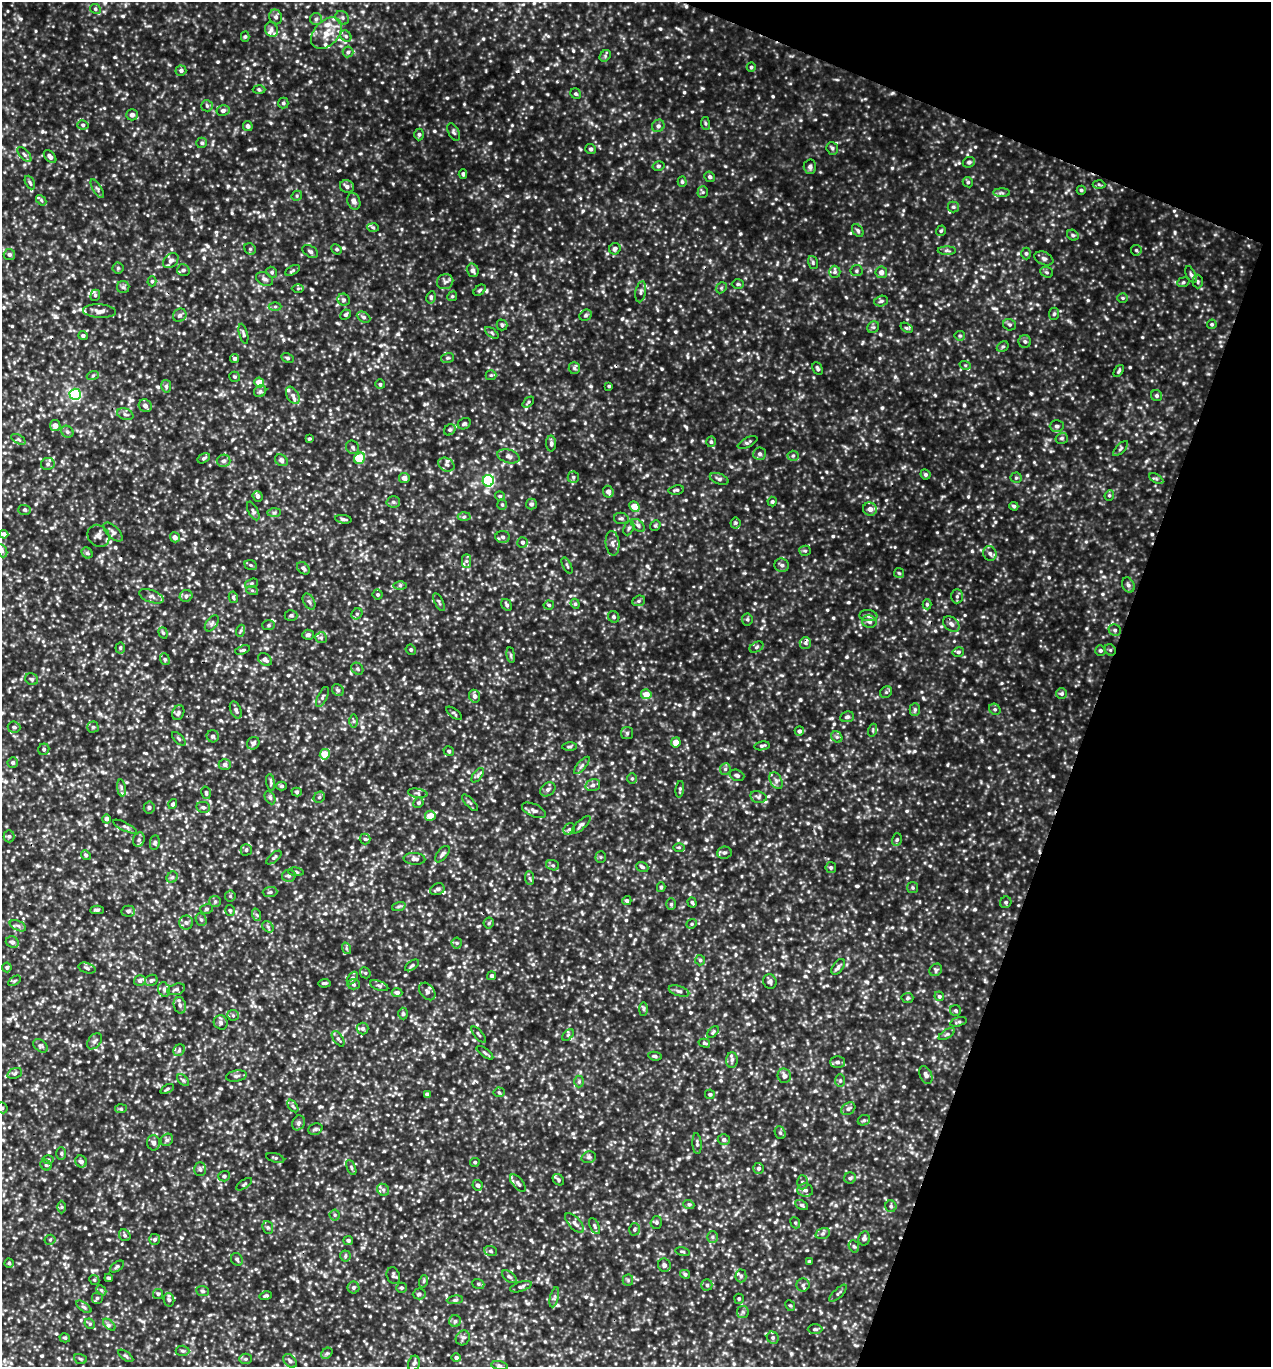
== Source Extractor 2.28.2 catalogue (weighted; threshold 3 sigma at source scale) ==
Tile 8 of 4 x 4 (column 4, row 2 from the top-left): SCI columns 4103-5371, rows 2762-4126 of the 5508 x 5497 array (HDU 1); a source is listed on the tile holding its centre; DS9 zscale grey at full resolution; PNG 1273 x 1369 px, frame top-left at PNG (2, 2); each listed source drawn as its Kron ellipse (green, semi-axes under 4 px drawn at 4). Shown black and unused: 18% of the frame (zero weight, under 3 of 5 exposures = <1% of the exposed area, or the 3 px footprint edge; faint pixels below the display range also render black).
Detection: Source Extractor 2.28.2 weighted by HDU 2 'WHT'; one run over the whole footprint, this tile lists its part. Background 0.188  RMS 0.043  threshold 0.193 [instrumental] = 3 sigma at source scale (4.5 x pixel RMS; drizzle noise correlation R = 1.50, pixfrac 1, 0.05/0.05 arcsec/px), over >= 5 px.
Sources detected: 1055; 2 cosmic-ray / hot-pixel residue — neither listed nor drawn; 15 inside a brighter listed object's ellipse — not listed separately; of the other 1038, all 500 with FLUX_AUTO >= 6.55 (the completeness limit of this list) listed and drawn (538 fainter detections not listed), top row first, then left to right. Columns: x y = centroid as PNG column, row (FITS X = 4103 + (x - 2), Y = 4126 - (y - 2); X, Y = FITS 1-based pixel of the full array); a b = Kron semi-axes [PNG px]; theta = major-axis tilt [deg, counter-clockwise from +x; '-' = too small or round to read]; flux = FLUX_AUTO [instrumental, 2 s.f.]
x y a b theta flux
95 9 5 4 - 7.6
276 17 7 6 - 13
342 18 7 6 - 12
316 19 6 6 - 11
271 30 7 6 - 14
327 33 18 12 47 67
346 36 6 5 - 9.3
245 37 5 4 - 6.9
348 52 5 5 - 9.4
605 56 6 5 - 8
751 67 4 4 - 6.9
181 71 5 5 - 11
259 89 6 4 -2 7
576 94 6 5 - 7.5
283 103 5 5 - 7.9
207 106 6 5 - 9.6
223 111 6 5 - 15
132 115 6 5 - 17
705 123 6 4 -83 6.7
83 125 5 4 - 8.5
248 126 5 4 - 12
658 126 6 6 - 13
454 132 9 5 -64 9.6
419 134 6 4 89 8.3
202 143 5 5 - 8.5
832 148 6 5 - 8.5
591 149 5 5 - 10
24 155 9 4 -49 11
50 157 7 5 -49 17
969 162 6 5 - 9.7
658 166 6 4 15 8
810 167 7 6 - 12
463 174 5 4 - 8.6
710 177 5 5 - 9.2
30 182 7 4 -63 8.3
682 182 5 4 - 7.3
968 182 5 4 - 6.8
1099 184 6 4 -3 7.1
347 187 7 6 - 16
97 189 10 4 -59 9.6
1081 190 4 4 - 7.6
703 192 5 5 - 6.8
1002 193 8 4 -1 9.3
297 196 5 5 - 6.7
41 200 6 4 -49 6.9
354 201 8 6 -69 20
953 207 5 5 - 8.2
373 227 6 4 -2 7.4
858 230 7 5 -52 8.6
941 231 5 4 - 7.2
1073 235 6 5 - 8.4
250 249 6 5 - 7.7
337 249 5 4 - 7
615 249 6 5 - 14
1136 250 5 5 - 7.9
310 251 8 5 -33 10
947 251 9 4 0 9.1
1026 253 6 5 - 7.7
9 255 5 5 - 13
1044 258 10 6 -23 13
171 261 9 6 41 14
813 262 7 5 -73 7.6
118 268 5 5 - 6.9
183 270 6 5 - 11
293 270 8 4 29 8.7
473 270 7 6 - 15
857 271 6 5 - 7.4
272 272 6 5 - 8
835 272 6 5 - 10
881 272 6 6 - 24
1047 272 7 5 -21 7.8
1191 274 9 4 -65 10
265 279 9 6 -30 14
152 281 5 4 - 6.9
445 282 8 7 - 15
1183 282 6 4 23 7.4
1198 282 7 5 -88 7.7
738 284 6 5 - 7.3
123 287 6 6 - 9.6
298 288 6 4 1 6.6
721 288 6 4 47 7.2
480 290 7 4 40 7.8
641 292 10 5 79 13
95 295 6 4 69 8.6
452 296 5 4 - 6.7
431 297 6 4 78 8.2
1123 298 5 5 - 6.6
344 300 6 5 - 9.8
881 301 7 5 16 9.4
275 306 6 4 0 7.2
99 311 16 7 -4 25
1054 314 6 5 - 6.9
180 315 7 6 - 14
345 315 6 4 43 7.8
586 315 6 5 - 8.4
364 317 7 5 -27 9.8
1212 324 5 4 - 7
502 325 5 5 - 7.4
1010 325 6 5 - 8.7
873 327 6 5 - 8
907 328 6 4 -32 7.4
492 333 8 4 -37 8
243 334 10 4 -75 8.6
83 336 5 4 - 10
960 336 5 4 - 6.9
1025 341 6 6 - 11
1003 347 6 4 33 7
288 358 6 4 -28 8.1
448 358 6 5 - 7.8
235 359 4 4 - 11
965 365 6 4 -17 6.8
574 368 6 5 - 9.2
818 369 7 4 -65 8.6
1119 371 7 4 55 7.2
93 375 6 4 20 6.9
491 375 5 5 - 6.8
235 377 5 5 - 6.8
259 382 5 4 - 58
380 384 5 5 - 7.6
166 386 6 5 - 9.8
609 386 3 3 - 6.6
260 391 6 5 - 10
75 394 5 5 - 560
293 395 9 6 -60 16
1157 396 6 5 - 9.3
528 402 7 4 40 6.9
145 406 7 6 - 18
125 414 8 5 -18 13
464 424 7 5 26 8.8
55 425 5 5 - 26
1057 426 7 6 - 12
450 430 6 5 - 8.1
67 432 6 5 - 9.9
1062 438 6 5 - 8.8
18 439 8 4 -30 8.2
309 439 4 3 - 6.9
711 442 5 4 - 8.4
747 442 11 5 27 10
551 443 8 5 89 10
353 447 7 6 - 11
1120 449 9 4 46 8.2
760 454 6 6 - 13
508 456 11 6 -17 18
793 456 5 5 - 7.6
204 458 6 4 31 8.4
359 458 6 5 - 150
281 460 7 5 -35 14
224 461 7 6 - 13
48 464 7 6 - 12
446 465 8 6 -28 15
925 474 5 5 - 9
573 477 5 5 - 7.8
404 478 5 5 - 25
1016 478 5 5 - 7.5
719 479 10 5 -19 12
1156 479 7 3 -31 6.6
488 481 5 5 - 600
676 490 8 4 8 8.7
608 492 6 5 - 20
1109 495 5 4 - 6.7
258 496 5 5 - 16
500 496 5 4 - 7.6
393 502 7 5 -2 9.9
772 502 5 4 - 8.1
531 504 5 5 - 11
502 505 5 5 - 7.1
1014 506 4 4 - 8.9
634 507 5 4 - 62
870 509 7 6 - 27
25 510 6 5 - 7.7
253 511 10 5 -63 10
274 513 7 4 1 8.5
464 517 6 4 2 8.2
621 518 7 5 -8 10
343 519 8 4 -8 10
735 523 5 5 - 6.6
638 525 8 5 -43 12
655 525 6 5 - 6.6
629 528 8 5 67 9.4
113 532 12 6 -44 15
4 534 4 4 - 14
98 536 12 10 -49 22
175 537 5 5 - 24
503 537 7 6 - 13
523 542 5 5 - 10
612 543 12 7 -83 19
2 551 7 5 -64 8.4
805 551 5 5 - 6.9
87 553 6 5 - 7.8
990 553 7 6 - 15
466 561 7 4 -90 9.6
251 565 6 5 - 7.6
782 565 7 7 - 14
567 566 9 3 -64 7.5
303 568 7 5 -45 11
899 573 5 5 - 6.6
251 583 7 4 20 7
400 585 6 4 0 7.6
1128 585 8 6 -61 13
252 590 6 4 -19 6.8
378 595 5 5 - 8.3
151 596 13 6 -20 18
186 596 6 6 - 12
957 596 7 6 - 10
233 597 6 4 -80 8.7
309 601 9 5 -61 11
639 601 6 5 - 8
439 602 10 3 -64 6.6
575 604 5 4 - 7.3
927 604 5 4 - 6.8
507 605 6 5 - 9.4
549 605 5 4 - 6.7
357 614 6 5 - 9.3
291 615 6 5 - 9.8
868 616 9 5 -5 19
614 617 6 5 - 7.9
747 619 6 5 - 7.8
869 622 7 6 - 14
212 623 9 5 53 11
951 624 9 6 -43 19
269 625 6 5 - 7.7
1115 630 6 5 - 11
240 631 6 4 70 7.2
163 633 6 4 -70 7.3
308 635 5 5 - 13
321 638 6 5 - 8.2
805 643 6 5 - 11
756 647 7 5 29 8.3
120 648 5 5 - 6.9
242 650 7 3 18 7.4
411 650 5 4 - 6.9
1100 650 5 5 - 8.8
1110 650 6 5 - 7.1
958 652 6 4 14 9.4
511 655 8 4 -82 6.7
165 659 6 4 -68 7
265 660 7 5 -40 18
357 669 6 5 - 8.1
32 679 7 5 -33 9.2
338 690 6 5 - 9.3
886 692 6 5 - 8.2
646 694 5 5 - 47
1062 694 5 5 - 8.9
475 696 6 5 - 16
322 697 11 4 65 11
995 709 6 5 - 8
236 710 9 5 -66 12
915 710 6 5 - 9
178 713 8 5 69 11
454 713 9 4 -37 8
847 717 7 5 9 11
354 721 7 4 -90 7.4
14 727 6 5 - 11
93 727 5 5 - 6.6
873 730 6 4 72 6.7
799 731 4 4 - 12
627 733 6 6 - 8.1
213 736 6 6 - 11
837 737 6 5 - 8.4
179 739 8 4 -46 7.6
676 742 5 5 - 39
253 743 7 6 - 15
762 746 7 4 11 9.5
569 747 7 3 1 7.2
44 749 6 5 - 9.6
449 751 5 4 - 7.7
325 754 5 5 - 78
13 763 5 5 - 8.9
225 764 6 5 - 15
582 765 11 4 49 12
725 769 5 5 - 8.3
478 775 8 4 53 11
737 775 7 5 -21 10
632 778 5 5 - 6.9
776 781 9 6 -64 15
271 782 8 4 -81 8.8
593 785 7 6 - 14
282 786 5 4 - 7.5
121 788 8 4 -82 11
548 789 8 6 37 14
680 789 8 4 83 8.4
297 792 5 4 - 6.9
206 793 6 4 -76 7
418 793 10 4 -9 9.9
319 797 6 5 - 7.5
758 797 8 5 -12 12
270 798 7 5 -63 9.3
418 803 5 5 - 8.9
470 803 11 4 -46 8.5
173 804 5 4 - 11
149 807 6 5 - 9.1
203 807 7 5 -10 11
534 810 13 6 -25 17
430 816 5 5 - 47
106 819 4 4 - 13
581 825 12 4 42 13
125 827 13 4 -26 12
569 829 6 5 - 8.4
9 836 6 5 - 9.1
365 839 5 5 - 8.2
897 839 6 5 - 7.8
139 840 7 5 69 11
155 842 7 5 83 8.3
679 847 6 4 -1 6.6
246 850 5 5 - 8.1
724 853 7 6 - 12
442 854 10 5 51 12
86 855 5 4 - 8.1
274 857 9 4 40 8.2
601 857 5 5 - 6.6
414 859 11 6 -4 17
553 865 6 5 - 8
642 867 6 4 -20 9
831 867 5 5 - 8.7
296 872 8 4 -8 7.6
289 876 7 6 - 11
172 877 6 5 - 8.3
530 878 7 4 -88 8.5
661 887 5 4 - 7.3
913 888 5 5 - 6.9
437 889 7 5 25 14
270 892 7 5 2 9.1
230 896 5 5 - 6.8
215 901 6 5 - 8.2
627 901 4 4 - 9.3
692 902 5 4 - 7.4
1006 902 6 5 - 9.5
671 904 6 5 - 7.7
399 906 7 4 18 8.1
206 909 6 5 - 7.5
97 910 6 4 -1 8.6
230 910 5 5 - 8.4
128 911 6 5 - 8.8
257 915 6 4 -70 7
201 920 6 5 - 8.8
186 923 7 7 - 14
489 923 5 5 - 7.1
692 924 5 4 - 6.8
18 926 9 4 -24 10
268 927 6 5 - 8.4
12 942 6 5 - 13
457 943 5 5 - 7.2
346 948 6 4 -72 7.1
700 960 5 5 - 7.7
412 965 8 4 35 8.3
7 967 5 4 - 8.9
838 967 9 5 55 12
87 968 8 5 -18 11
936 970 7 5 47 8.4
365 973 6 5 - 6.8
492 976 4 4 - 11
352 978 7 4 52 9.1
151 980 6 5 - 11
14 981 7 4 32 6.7
140 981 6 5 - 11
770 982 7 6 - 12
324 983 6 3 5 7.7
353 984 6 5 - 8
379 986 9 4 -20 10
176 989 9 5 16 12
164 990 7 5 -73 13
427 991 10 7 -50 17
679 991 10 5 -16 13
397 992 5 4 - 15
939 996 5 4 - 8.8
907 998 6 5 - 6.6
180 1005 8 6 -75 15
643 1009 7 4 90 8.2
956 1010 5 5 - 7.5
403 1014 6 5 - 6.8
233 1015 6 5 - 7.8
221 1022 7 6 - 12
958 1022 9 4 15 7.8
362 1028 6 6 - 10
713 1032 7 4 46 7.2
947 1034 9 3 32 8.3
479 1035 10 3 -50 6.8
568 1035 7 4 45 7.9
338 1039 9 4 -55 11
95 1041 9 6 53 14
704 1043 6 4 -17 6.6
40 1046 8 5 -39 9.6
179 1050 6 5 - 8.3
485 1053 10 3 -36 7.6
655 1056 7 4 -9 8.9
732 1060 8 5 89 12
837 1062 7 6 - 12
15 1073 8 5 20 9.7
926 1075 9 6 -67 18
236 1076 10 5 10 12
784 1076 7 6 - 20
183 1080 7 4 -45 8.3
840 1081 6 5 - 7.5
579 1082 6 5 - 7.9
167 1089 7 3 27 6.7
499 1092 5 5 - 7.2
427 1094 4 3 - 12
710 1094 5 4 - 6.9
293 1106 7 4 -53 7.3
2 1108 6 5 - 8.4
121 1109 6 4 5 6.6
848 1109 7 5 34 12
864 1120 6 5 - 8.2
298 1123 7 6 - 12
315 1129 7 5 20 8.6
780 1133 6 5 - 8.2
167 1140 7 5 42 9.7
724 1140 6 5 - 14
154 1143 7 6 - 15
697 1144 10 4 -86 10
61 1153 6 5 - 7.7
589 1157 7 5 15 9.6
275 1158 9 4 -17 8.5
48 1160 5 3 - 6.9
81 1161 6 5 - 18
475 1162 5 4 - 7.4
46 1165 6 5 - 7.6
351 1167 8 4 -65 7.7
759 1168 5 5 - 10
200 1169 7 5 -89 11
224 1176 6 5 - 10
850 1178 6 5 - 8.7
558 1180 6 5 - 8
802 1182 7 5 90 11
518 1183 10 5 -49 12
244 1184 9 4 34 7.7
477 1185 5 5 - 13
383 1190 6 5 - 10
805 1190 8 6 -8 17
689 1205 5 3 - 7.2
801 1205 7 4 -27 7.5
891 1206 6 5 - 9.2
62 1207 6 4 90 7.1
335 1215 5 5 - 7.9
656 1222 6 5 - 7.9
575 1223 12 6 -46 19
795 1223 6 4 -67 6.7
595 1226 9 4 -64 9
268 1227 6 5 - 8.1
634 1229 6 5 - 8.9
823 1233 7 5 20 11
125 1235 6 5 - 9
712 1237 6 5 - 9
864 1238 7 5 77 17
155 1239 5 5 - 11
50 1240 5 5 - 6.9
348 1240 5 4 - 11
854 1246 6 5 - 8
491 1251 6 5 - 7.6
683 1252 7 4 -13 6.8
345 1256 5 5 - 7.5
237 1259 7 5 -56 9.1
809 1261 4 4 - 6.7
9 1263 4 4 - 6.7
664 1265 7 6 - 13
117 1267 8 4 37 8.4
685 1274 5 4 - 9.4
393 1276 8 6 -69 9.8
741 1276 6 5 - 10
509 1277 8 5 -36 11
109 1278 4 2 - 6.8
94 1280 5 4 - 7.1
628 1280 5 5 - 7.5
424 1281 6 4 71 7
478 1284 6 5 - 7.4
707 1285 5 5 - 8
803 1285 6 6 - 11
353 1287 6 6 - 9.1
521 1287 11 4 18 11
401 1288 5 5 - 8.5
101 1290 6 4 -44 6.6
202 1291 6 5 - 8.6
838 1293 11 4 44 9.5
158 1294 5 5 - 6.8
419 1294 6 5 - 8.4
266 1296 6 4 14 8
554 1297 10 4 76 11
97 1298 6 6 - 9.6
739 1299 5 5 - 7.6
169 1300 7 5 -78 10
455 1300 8 4 8 8.7
790 1306 6 4 -65 6.9
84 1307 9 4 -36 9.1
743 1312 6 5 - 9.1
455 1321 6 5 - 8.7
90 1324 6 4 -45 7
109 1325 7 4 -42 11
815 1329 7 5 0 7.8
65 1338 5 4 - 6.9
463 1338 8 6 54 12
773 1338 6 5 - 10
182 1351 7 5 -3 8.3
327 1353 6 5 - 6.9
126 1356 9 4 -35 7.4
456 1358 5 4 - 9.9
80 1359 6 4 -21 6.8
246 1359 6 5 - 8.3
290 1361 8 5 -45 14
414 1363 8 6 71 12
499 1366 8 4 -9 8.4
Isophote crosses this tile's border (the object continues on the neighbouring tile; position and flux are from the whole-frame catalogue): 2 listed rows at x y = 2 551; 2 1108
Unlisted compact peaks at least as high as the median listed source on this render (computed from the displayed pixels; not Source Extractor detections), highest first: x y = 254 16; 478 229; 398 334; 1031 393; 895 377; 647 566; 547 68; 846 297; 1086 628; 191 209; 867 982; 476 353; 924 199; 591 386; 776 920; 531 750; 449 974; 947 765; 393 184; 895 547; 216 232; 271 82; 339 170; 907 552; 42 131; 868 543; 982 740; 208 246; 899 686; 218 522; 819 827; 21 19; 959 163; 121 1150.